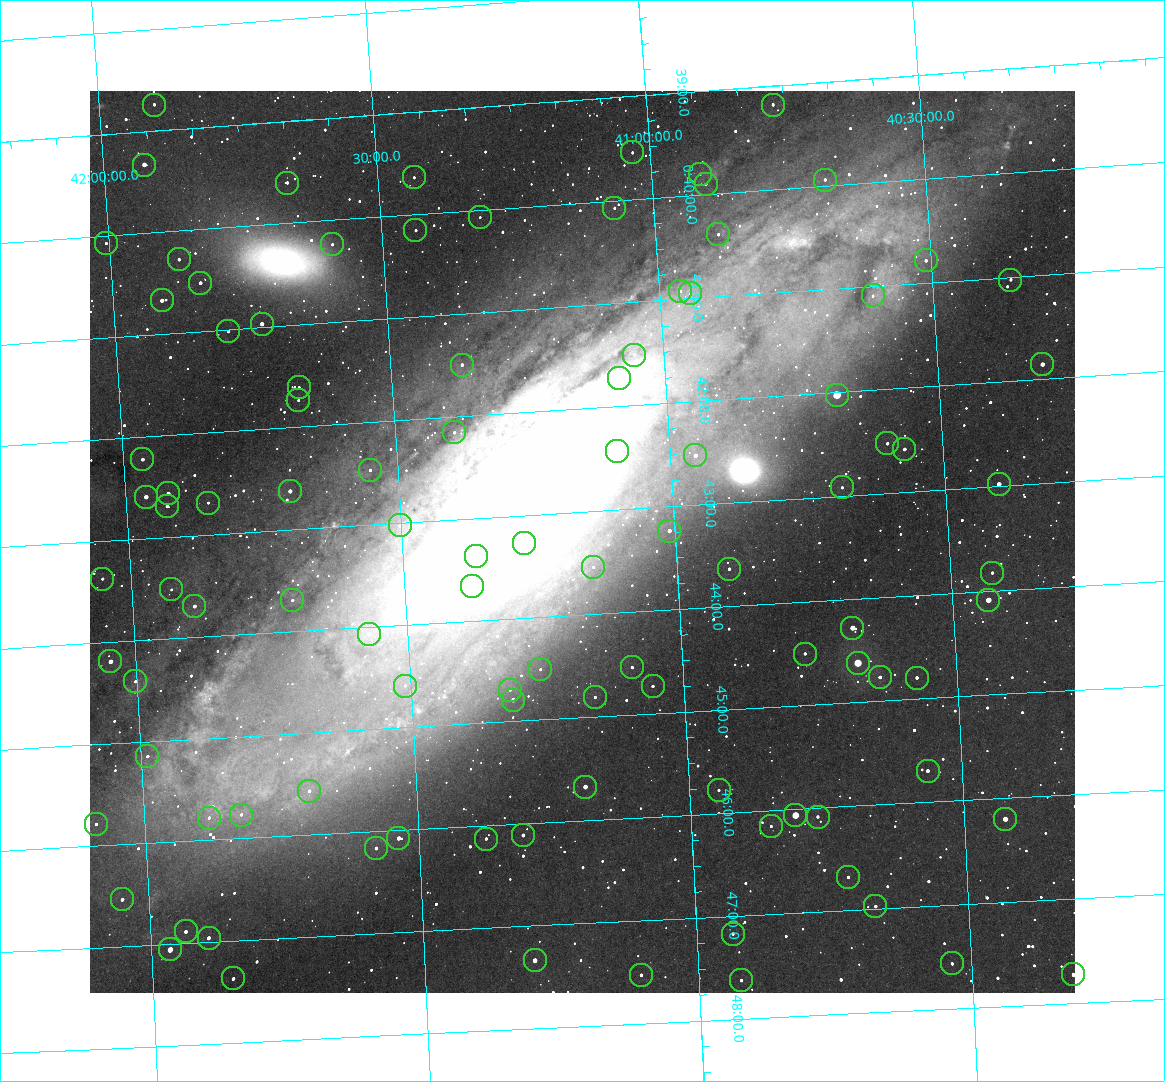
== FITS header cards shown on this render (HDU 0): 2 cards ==
NAXIS1  =                  985
NAXIS2  =                  902

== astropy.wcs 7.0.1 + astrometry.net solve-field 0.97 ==
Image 985 x 902 px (HDU 0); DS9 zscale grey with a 90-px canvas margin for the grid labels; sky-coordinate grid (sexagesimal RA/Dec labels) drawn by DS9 from the SOLVED WCS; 103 Tycho-2 reference stars matched to detected sources circled (green)
Header WCS: none
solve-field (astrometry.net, Tycho-2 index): SOLVED blind (the file carries no WCS)
Solved WCS: RA---TAN-SIP/DEC--TAN-SIP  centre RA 00:43:17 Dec +41:10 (10.82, +41.17 deg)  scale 6.6 arcsec/px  FOV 108.3' x 99.1'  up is -93 deg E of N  parity normal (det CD < 0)
(file carries no celestial WCS; the grid is the blind solution)
Tycho-2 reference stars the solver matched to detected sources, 103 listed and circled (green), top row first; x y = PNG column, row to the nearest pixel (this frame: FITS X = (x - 90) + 1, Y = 902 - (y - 91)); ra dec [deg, ICRS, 3 dp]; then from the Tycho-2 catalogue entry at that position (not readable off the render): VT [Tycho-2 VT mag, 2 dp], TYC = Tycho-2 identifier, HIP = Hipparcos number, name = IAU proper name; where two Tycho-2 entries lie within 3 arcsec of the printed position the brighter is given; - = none
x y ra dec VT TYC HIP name
154 105 9.686 +41.899 10.94 2792-364-1 - -
773 105 9.796 +40.769 10.86 2788-374-1 - -
632 152 9.887 +41.032 11.06 2788-914-1 - -
144 165 9.831 +41.925 9.21 2792-906-1 3091 -
700 174 9.950 +40.911 10.75 2788-108-1 - -
414 177 9.910 +41.434 11.15 2792-1020-1 - -
825 180 9.985 +40.683 10.60 2788-2214-1 - -
287 183 9.900 +41.667 10.84 2792-468-1 - -
706 184 9.976 +40.902 11.08 2788-362-1 - -
614 208 10.017 +41.072 11.47 2801-1453-1 - -
480 217 10.018 +41.319 11.35 2805-195-1 - -
415 230 10.038 +41.438 10.94 2805-517-1 - -
718 234 10.099 +40.885 10.62 2801-1998-1 - -
106 243 10.018 +42.005 11.30 2805-1340-1 - -
332 244 10.058 +41.591 11.18 2805-663-1 - -
179 259 10.070 +41.874 10.89 2805-992-1 - -
926 260 10.196 +40.509 10.62 2801-1270-1 - -
1010 280 10.257 +40.357 11.02 2801-1634-1 - -
200 283 10.131 +41.838 10.16 2805-1399-1 - -
680 291 10.230 +40.961 11.47 2801-2047-1 - -
690 293 10.238 +40.944 11.79 2801-2058-1 - -
873 295 10.272 +40.610 11.29 2801-2035-1 - -
162 300 10.168 +41.911 9.62 2805-1240-1 - -
262 324 10.242 +41.731 9.37 2805-1064-1 3223 -
228 331 10.254 +41.793 11.02 2805-1266-1 - -
634 355 10.377 +41.053 11.36 2801-2079-1 - -
1042 364 10.465 +40.309 9.52 2801-1469-1 - -
462 365 10.374 +41.370 10.16 2805-213-1 - -
619 378 10.431 +41.085 11.65 2801-2062-1 - -
299 387 10.403 +41.671 11.00 2805-218-1 - -
837 395 10.506 +40.688 7.08 2801-2025-1 3293 -
298 400 10.434 +41.673 11.25 2805-1332-1 - -
454 432 10.538 +41.392 10.59 2805-2135-1 - -
887 443 10.631 +40.601 10.67 2801-1597-1 - -
904 449 10.647 +40.570 10.34 2801-551-1 - -
617 451 10.609 +41.097 10.73 2801-2063-1 - -
695 455 10.629 +40.954 9.37 2801-2009-1 3333 -
142 459 10.555 +41.965 10.22 2805-1855-1 - -
370 470 10.616 +41.550 10.67 2805-2192-1 - -
999 484 10.745 +40.402 9.41 2801-1648-1 - -
842 487 10.730 +40.689 10.96 2801-1228-1 - -
290 491 10.656 +41.699 9.58 2805-789-1 - -
168 493 10.643 +41.922 9.90 2805-440-1 - -
146 497 10.648 +41.963 9.45 2805-695-1 - -
208 503 10.671 +41.850 11.43 2805-398-1 - -
167 506 10.674 +41.926 10.79 2805-630-1 - -
400 525 10.757 +41.502 11.21 2805-2136-1 - -
669 531 10.809 +41.009 9.29 2801-2078-1 - -
524 543 10.818 +41.276 11.21 2805-2125-1 - -
476 556 10.841 +41.366 11.19 2805-2131-1 - -
593 567 10.886 +41.153 10.99 2801-2037-1 - -
729 569 10.910 +40.904 10.39 2801-1024-1 - -
992 573 10.957 +40.424 10.94 2801-638-1 - -
102 579 10.842 +42.052 11.22 2805-1548-1 - -
472 586 10.914 +41.376 10.74 2805-2142-1 - -
171 589 10.879 +41.927 11.82 2805-134-1 - -
292 600 10.923 +41.707 10.89 2805-2155-1 - -
988 600 11.021 +40.434 8.52 2801-872-1 3448 -
194 606 10.923 +41.887 10.15 2805-152-1 - -
852 628 11.070 +40.685 8.79 2801-887-1 3461 -
369 634 11.016 +41.571 9.16 2805-2199-1 3447 -
805 654 11.126 +40.775 11.08 2801-632-1 - -
110 661 11.047 +42.046 9.45 2805-1072-1 - -
858 663 11.155 +40.679 7.40 2801-1704-1 3494 -
632 667 11.135 +41.093 10.71 2801-1503-1 - -
540 669 11.127 +41.260 11.28 2805-390-1 - -
880 677 11.192 +40.640 10.24 2801-1263-1 - -
917 678 11.199 +40.573 10.64 2801-270-1 - -
135 681 11.100 +42.003 11.22 2805-248-1 - -
405 686 11.148 +41.510 11.65 2805-2178-1 - -
653 686 11.183 +41.057 10.65 2801-1540-1 - -
510 690 11.172 +41.318 11.25 2805-108-1 - -
595 697 11.202 +41.163 10.95 2801-1544-1 - -
513 700 11.198 +41.314 9.30 2805-117-1 - -
147 756 11.286 +41.988 11.23 2805-2159-1 - -
928 771 11.424 +40.562 10.12 2801-712-1 - -
585 787 11.419 +41.190 9.14 2801-1743-1 - -
719 790 11.444 +40.946 11.21 2801-1295-1 - -
309 791 11.393 +41.696 10.94 2805-2164-1 - -
241 815 11.442 +41.822 12.02 2805-2206-1 - -
795 815 11.513 +40.809 7.62 2801-781-1 3597 -
818 817 11.521 +40.768 11.20 2801-1657-1 - -
209 818 11.445 +41.882 11.95 2805-200-1 - -
1005 819 11.549 +40.425 9.02 2801-362-1 - -
96 824 11.446 +42.089 11.50 2805-925-1 - -
771 826 11.538 +40.854 11.25 2801-697-1 - -
523 835 11.528 +41.309 10.33 2805-477-1 - -
398 838 11.520 +41.537 9.90 2805-700-1 - -
486 839 11.532 +41.377 11.15 2805-252-1 - -
376 848 11.541 +41.579 10.76 2805-679-1 - -
848 877 11.670 +40.718 10.94 2801-1379-1 - -
122 899 11.634 +42.048 11.10 2805-641-1 - -
875 906 11.744 +40.671 11.22 2801-369-1 - -
186 931 11.721 +41.935 11.14 2805-793-1 - -
733 934 11.793 +40.934 11.39 2801-1192-1 - -
209 938 11.740 +41.894 10.65 2805-1032-1 - -
170 949 11.763 +41.965 9.06 2805-1867-1 3677 -
535 960 11.834 +41.299 9.43 2805-39-1 - -
952 963 11.890 +40.536 11.41 2801-1146-1 - -
1073 974 11.931 +40.315 10.36 2801-600-1 - -
641 975 11.882 +41.106 10.84 2801-1384-1 - -
233 978 11.843 +41.852 11.05 2805-1054-1 - -
741 980 11.907 +40.923 11.21 2801-959-1 - -